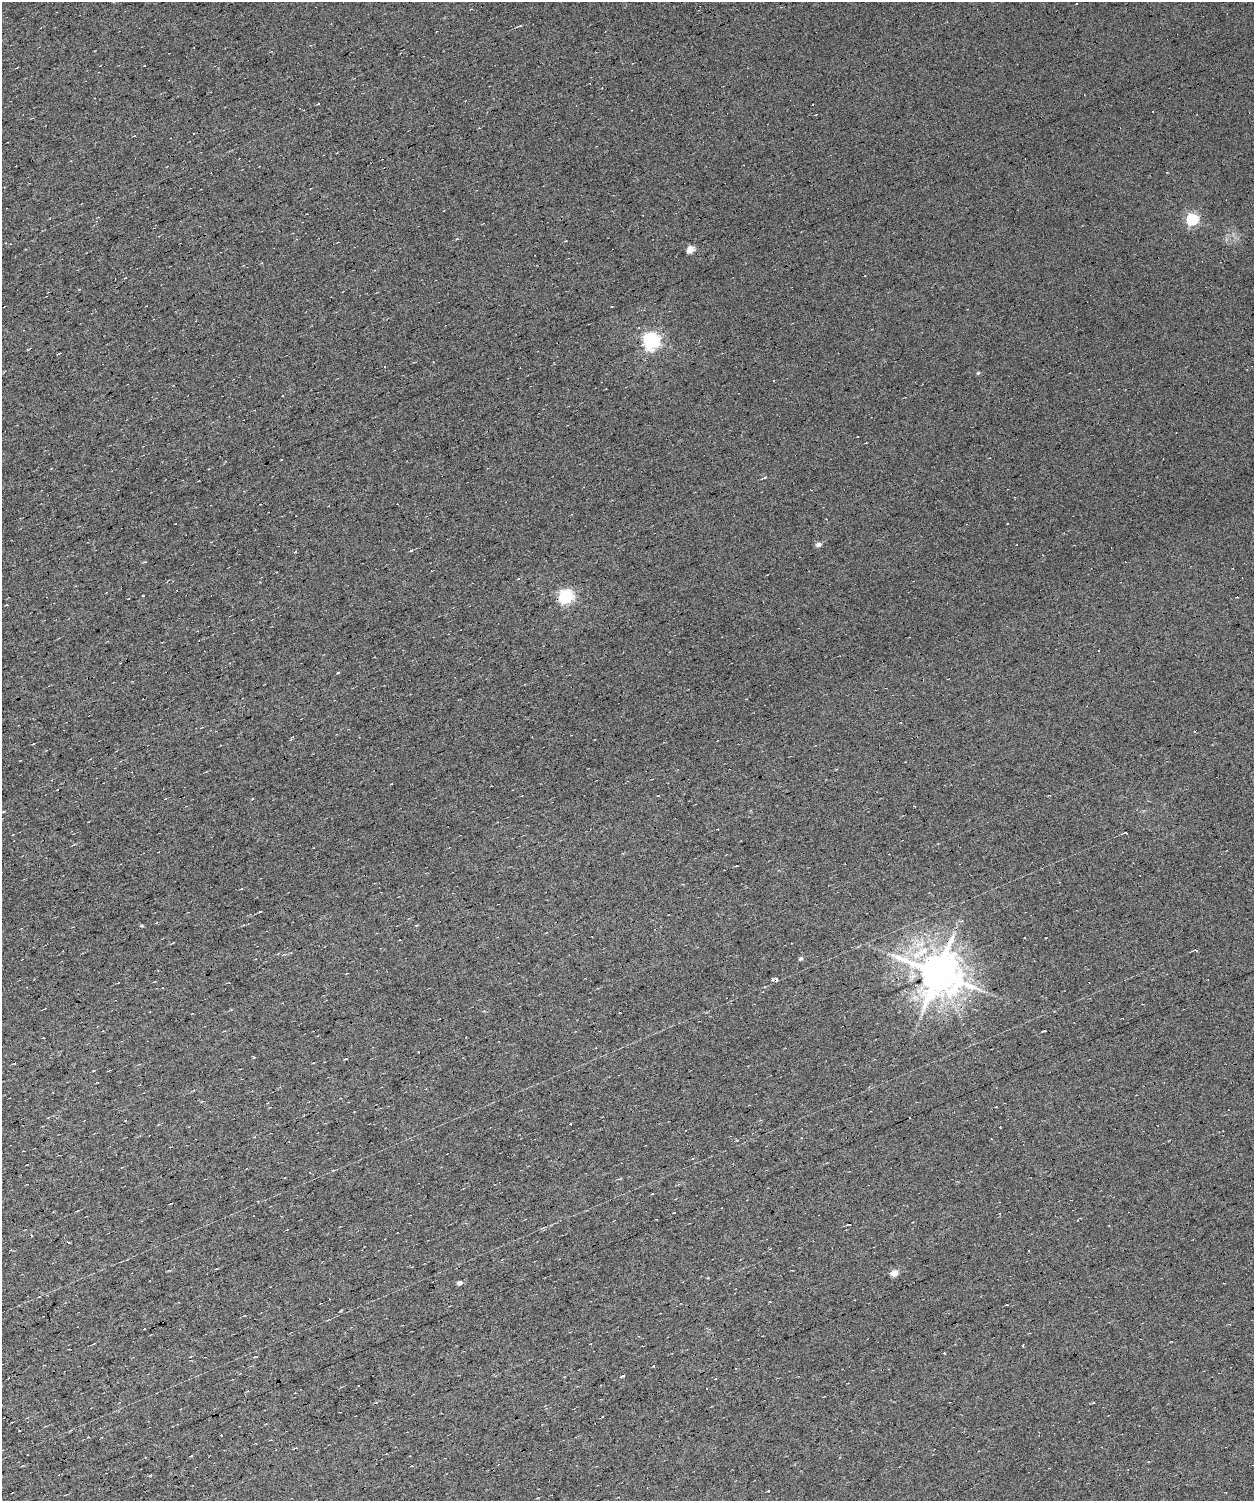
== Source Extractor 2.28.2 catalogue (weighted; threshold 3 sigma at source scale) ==
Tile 5 of 3 x 3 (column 2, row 2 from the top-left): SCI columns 1252-2503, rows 1617-3115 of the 3754 x 4701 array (HDU 1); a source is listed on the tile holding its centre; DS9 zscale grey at full resolution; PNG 1256 x 1503 px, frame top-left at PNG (2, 2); no overlay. Shown black and unused: <1% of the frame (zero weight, under 5 of 9 exposures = <1% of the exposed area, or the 3 px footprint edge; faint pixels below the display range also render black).
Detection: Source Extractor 2.28.2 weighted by HDU 2 'WHT'; one run over the whole footprint, this tile lists its part. Background 0.0119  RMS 0.0071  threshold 0.0291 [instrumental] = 3 sigma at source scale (4.09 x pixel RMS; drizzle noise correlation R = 1.36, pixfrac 0.8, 0.0396/0.0396 arcsec/px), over >= 5 px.
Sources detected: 82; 35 cosmic-ray / hot-pixel residue — not listed; the other 47 listed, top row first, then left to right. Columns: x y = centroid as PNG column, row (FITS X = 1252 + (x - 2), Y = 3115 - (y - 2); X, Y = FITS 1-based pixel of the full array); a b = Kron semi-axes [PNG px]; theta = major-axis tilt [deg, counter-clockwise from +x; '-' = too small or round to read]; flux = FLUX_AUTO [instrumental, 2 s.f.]
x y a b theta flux
521 25 4 2 - 2.7
816 114 3 2 - 0.42
1192 219 6 5 - 84
690 249 5 4 - 12
651 341 6 6 - 220
385 367 3 2 - 0.4
978 373 5 4 - 0.8
773 381 3 2 - 0.95
173 385 3 2 - 0.56
765 477 4 3 - 1.2
818 545 5 5 - 2.8
412 550 3 3 - 5.6
295 552 4 3 - 0.56
518 579 4 3 - 0.6
143 595 3 2 - 0.52
566 597 6 6 - 130
1237 597 3 3 - 0.56
6 605 4 3 - 0.49
1098 650 3 3 - 1.8
338 672 4 3 - 0.75
3 811 5 3 - 1.1
314 848 3 2 - 0.56
142 926 5 3 - 0.69
1045 938 2 2 - 0.52
1196 950 5 2 - 1.1
801 958 6 4 42 1.3
938 973 12 11 - 2200
775 980 4 3 - 13
118 983 3 2 - 0.36
1044 1031 4 2 - 1
418 1052 3 2 - 1
346 1059 4 3 - 0.53
314 1063 3 2 - 0.66
910 1117 3 2 - 0.6
1000 1127 3 2 - 1.2
285 1177 3 2 - 0.71
652 1193 3 2 - 0.57
894 1273 5 4 - 9.5
459 1283 6 5 - 1.9
1023 1345 3 3 - 2.5
190 1357 3 2 - 0.48
255 1357 4 3 - 0.54
653 1366 3 2 - 0.71
736 1369 3 2 - 0.98
623 1375 4 2 - 1.4
191 1456 4 2 - 0.44
150 1475 5 3 - 0.58
Overlapping masked pixels (flux is a lower limit): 2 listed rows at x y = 938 973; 775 980
Isophote crosses this tile's border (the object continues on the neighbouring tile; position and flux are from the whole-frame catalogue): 1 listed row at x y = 3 811
Unlisted compact peaks at least as high as the median listed source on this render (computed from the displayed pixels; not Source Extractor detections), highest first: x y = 340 1311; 254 1057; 708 1278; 1093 1402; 260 912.